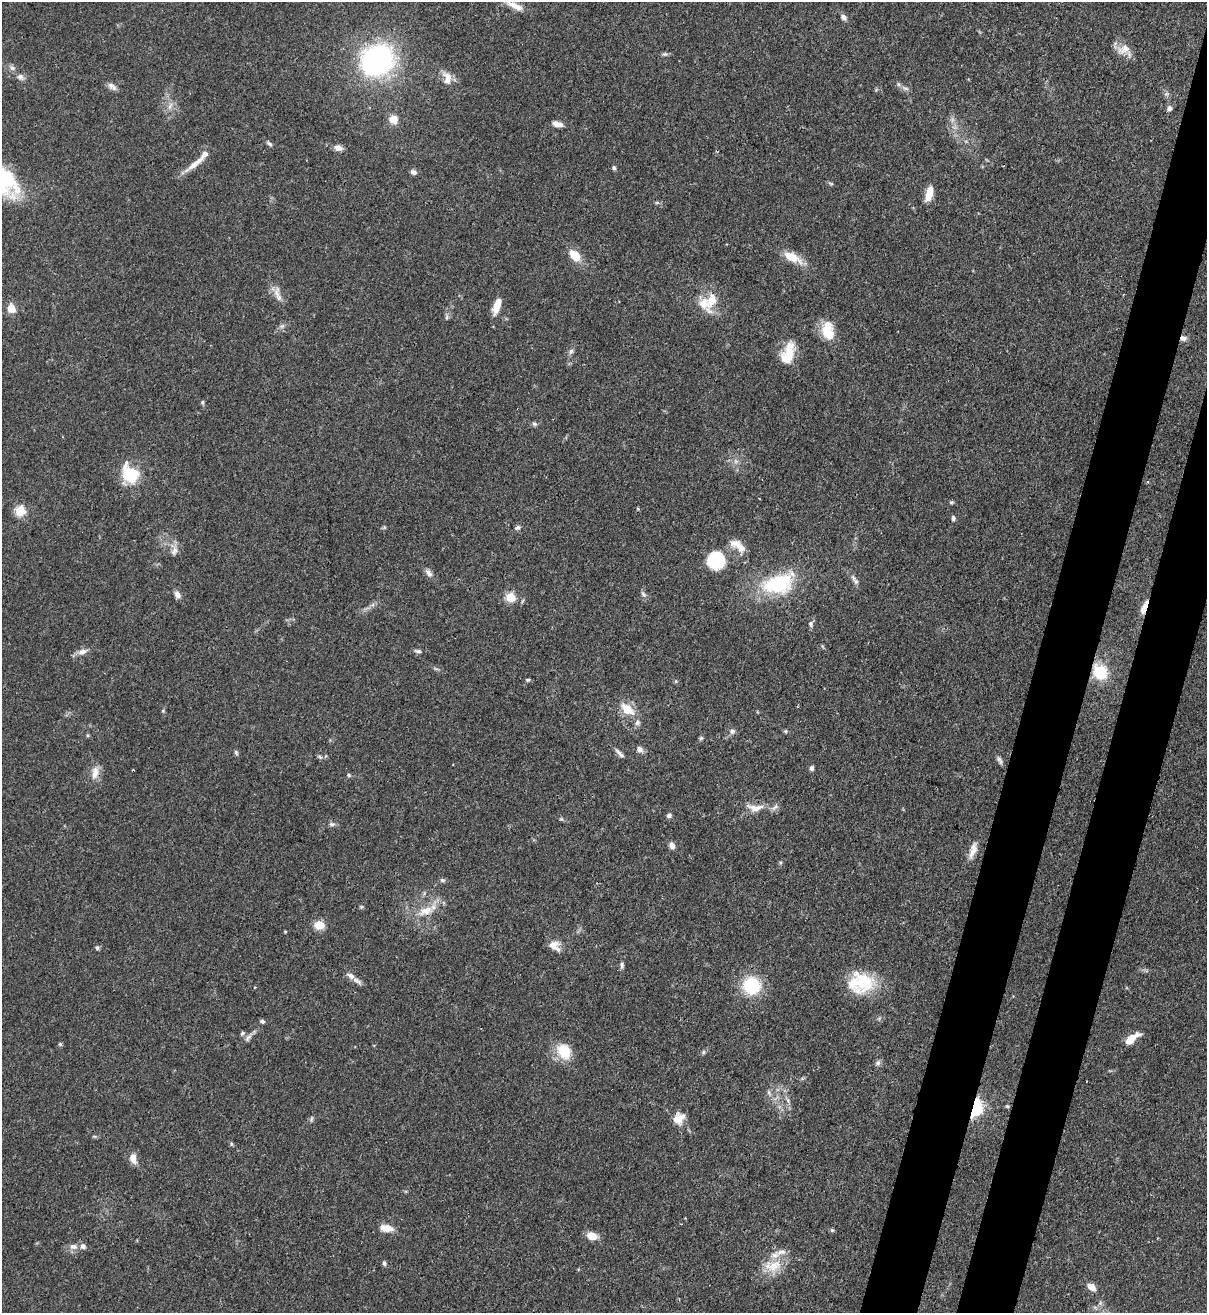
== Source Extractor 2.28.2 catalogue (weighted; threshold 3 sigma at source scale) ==
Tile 10 of 4 x 4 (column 2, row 3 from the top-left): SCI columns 1424-2628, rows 1341-2651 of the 5381 x 5304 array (HDU 1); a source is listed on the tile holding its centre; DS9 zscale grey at full resolution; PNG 1209 x 1315 px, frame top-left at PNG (2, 2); no overlay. Shown black and unused: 7% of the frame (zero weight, under 3 of 4 exposures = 7% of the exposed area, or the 3 px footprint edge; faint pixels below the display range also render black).
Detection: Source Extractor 2.28.2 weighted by HDU 2 'WHT'; one run over the whole footprint, this tile lists its part. Background 0.0871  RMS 0.004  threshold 0.0179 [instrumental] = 3 sigma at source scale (4.5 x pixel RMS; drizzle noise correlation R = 1.50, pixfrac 1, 0.05/0.05 arcsec/px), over >= 5 px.
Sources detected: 119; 1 too faint to see at this stretch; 2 cosmic-ray / hot-pixel residue — not listed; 8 inside a brighter listed object's ellipse — not listed separately; the other 108 listed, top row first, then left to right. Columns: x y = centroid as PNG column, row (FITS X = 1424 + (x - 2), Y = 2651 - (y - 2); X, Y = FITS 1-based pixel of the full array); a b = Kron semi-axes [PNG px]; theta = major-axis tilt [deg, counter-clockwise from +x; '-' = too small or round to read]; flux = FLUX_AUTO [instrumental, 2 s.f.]
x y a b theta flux
514 5 26 8 -29 4.6
843 17 7 6 - 1.5
1124 49 19 11 24 4.2
665 54 7 6 - 0.82
377 60 32 28 36 80
12 68 8 6 -3 1.2
20 77 10 8 -37 1.7
447 78 18 11 -76 4
112 86 14 7 -38 1.9
905 88 10 5 -13 1.2
170 106 11 5 63 1.6
1169 108 7 6 - 1.4
393 119 10 9 - 4.1
557 124 10 5 -12 3.2
269 144 9 5 -42 0.93
338 148 9 6 -14 2.5
194 164 29 7 38 4.8
614 168 6 5 - 0.66
413 172 8 6 -27 1.4
831 184 8 3 -19 0.62
929 194 15 7 75 6.2
657 202 6 4 19 0.55
575 255 13 8 -46 7.4
792 257 23 10 -27 7.6
277 294 19 7 -89 2.9
712 301 27 13 77 7.8
497 306 19 8 72 5.2
11 308 8 7 - 5.9
447 317 7 4 88 0.75
828 331 24 14 -78 8.9
1183 338 8 7 - 1.6
571 351 8 6 73 1.1
788 354 26 13 69 10
202 402 5 5 - 0.59
534 424 7 5 -33 0.91
130 474 21 15 -55 16
951 502 6 4 20 0.58
20 511 5 5 - 27
953 518 6 5 - 1.1
517 527 8 5 29 1
738 546 22 10 -34 4.8
174 551 14 7 80 2.2
716 560 15 15 - 21
429 573 12 7 -48 1.8
856 581 8 7 - 1.3
778 584 41 24 18 28
177 594 10 7 -62 1.9
643 594 9 4 -45 0.97
510 597 5 5 - 22
1145 605 17 7 67 3.7
811 624 8 6 -75 1.1
822 646 6 3 -71 0.46
82 651 13 7 15 2.4
418 651 10 5 -13 1
1100 672 15 13 -56 16
528 680 6 4 3 0.6
627 709 9 7 -38 11
163 711 5 4 - 0.47
637 723 8 7 - 1.3
732 731 7 7 - 1.4
785 731 6 4 -18 0.55
701 738 5 5 - 0.64
640 749 10 7 -42 1.8
236 752 7 5 -74 0.75
619 753 16 5 -46 1.6
320 757 7 4 -45 0.73
1000 760 12 5 -64 1.2
812 768 6 5 - 1.1
95 773 18 9 77 4
349 775 6 4 -49 0.58
755 808 24 10 -2 5.4
669 815 7 6 - 0.95
332 824 9 6 -9 1.1
672 845 8 6 -67 2
973 850 23 8 72 3.8
442 880 7 5 -14 0.84
361 907 5 5 - 0.54
426 911 22 11 19 7.1
319 925 10 9 - 5.7
554 946 15 11 -44 3.7
97 948 7 4 -63 0.72
622 965 8 5 90 0.95
351 976 11 7 -36 1.9
866 981 37 21 -48 17
752 986 16 15 - 22
262 1021 6 4 -25 0.94
242 1033 7 5 44 0.71
248 1038 11 6 52 1.5
1131 1039 17 7 38 6.3
60 1044 5 5 - 0.54
564 1051 20 16 -62 9.9
703 1052 6 4 88 0.6
878 1063 8 6 47 1.1
769 1092 7 4 72 0.78
1007 1106 5 5 - 0.52
975 1107 7 5 80 100
679 1118 15 12 46 4.7
311 1119 9 3 79 0.68
231 1144 6 4 -89 0.54
133 1158 12 7 -76 3.8
685 1218 2 2 - 0.38
386 1228 14 7 -10 4.9
832 1230 5 4 - 0.56
592 1236 9 7 -18 5.8
73 1246 12 8 -1 2.4
384 1263 7 5 -81 0.83
773 1266 27 14 9 8.8
1092 1287 13 8 -42 2.5
Overlapping masked pixels (flux is a lower limit): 4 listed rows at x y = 1183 338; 1145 605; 1100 672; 975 1107
Isophote crosses this tile's border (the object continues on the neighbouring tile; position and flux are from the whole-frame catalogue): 1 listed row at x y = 514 5